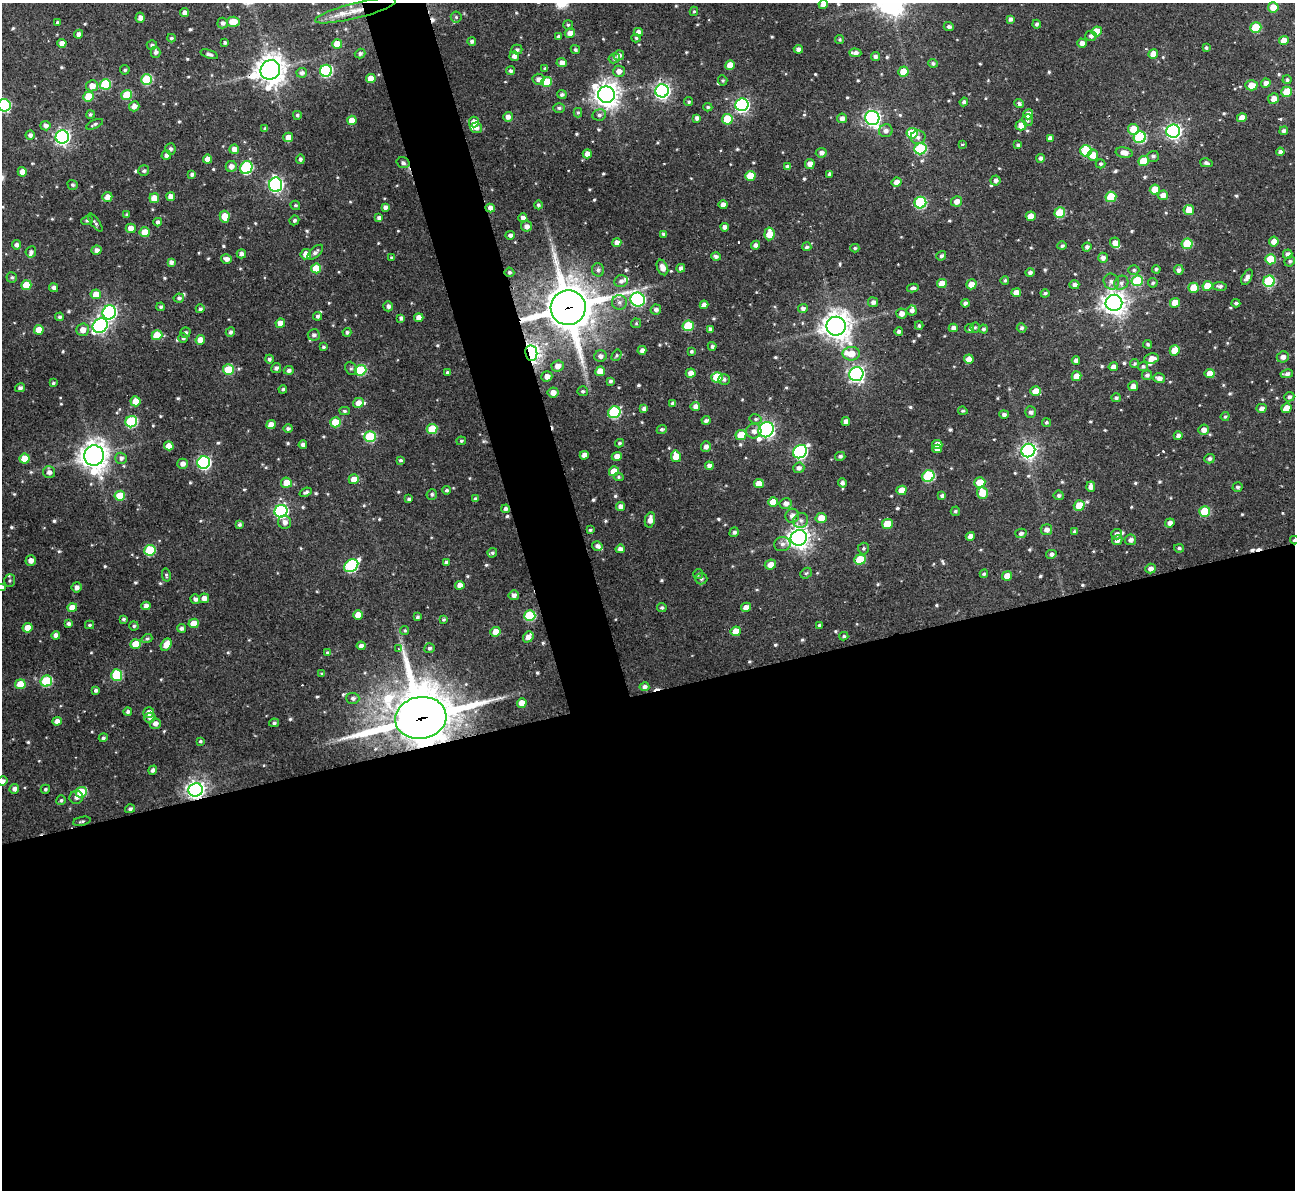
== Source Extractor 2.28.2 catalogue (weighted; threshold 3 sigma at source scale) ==
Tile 15 of 4 x 4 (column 3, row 4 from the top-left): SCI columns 2587-3879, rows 141-1328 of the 5177 x 5158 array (HDU 1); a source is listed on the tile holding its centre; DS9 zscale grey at full resolution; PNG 1297 x 1192 px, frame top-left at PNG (2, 3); each listed source drawn as its Kron ellipse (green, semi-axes under 4 px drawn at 4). Shown black and unused: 45% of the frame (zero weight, under 3 of 4 exposures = <1% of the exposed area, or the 3 px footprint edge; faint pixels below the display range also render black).
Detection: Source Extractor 2.28.2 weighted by HDU 2 'WHT'; one run over the whole footprint, this tile lists its part. Background 0.162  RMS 0.0078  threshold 0.0349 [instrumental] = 3 sigma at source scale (4.5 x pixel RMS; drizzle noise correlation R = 1.50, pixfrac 1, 0.05/0.05 arcsec/px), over >= 5 px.
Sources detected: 665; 7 cosmic-ray / hot-pixel residue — neither listed nor drawn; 10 inside a brighter listed object's ellipse — not listed separately; of the other 648, all 500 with FLUX_AUTO >= 1.17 (the completeness limit of this list) listed and drawn (148 fainter detections not listed), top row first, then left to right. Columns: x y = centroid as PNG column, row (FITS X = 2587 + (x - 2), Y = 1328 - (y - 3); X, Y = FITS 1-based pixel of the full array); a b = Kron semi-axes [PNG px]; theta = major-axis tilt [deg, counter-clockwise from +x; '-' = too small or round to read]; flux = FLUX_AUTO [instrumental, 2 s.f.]
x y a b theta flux
823 4 4 4 - 4.4
1273 7 5 5 - 11
356 11 41 8 14 15
694 11 4 4 - 1.2
184 12 4 4 - 3.9
456 17 5 5 - 1.4
140 18 5 4 - 3.3
1010 19 4 3 - 2.4
57 22 3 3 - 1.3
233 22 6 5 - 12
223 23 5 5 - 2.5
1037 24 4 4 - 2
568 25 5 5 - 1.2
949 27 5 4 - 2.2
1256 28 5 5 - 29
1097 31 5 5 - 13
638 32 4 4 - 3.9
570 33 5 4 - 6.1
79 34 4 4 - 3.1
559 36 3 3 - 1.3
1091 36 5 5 - 2.6
171 38 4 3 - 1.4
636 38 5 4 - 1.2
840 40 4 4 - 1.4
1284 40 5 4 - 8.6
472 41 4 4 - 1.9
225 42 3 3 - 1.3
62 43 4 4 - 5
1082 43 5 4 - 4.1
337 44 5 4 - 15
152 45 5 4 - 1.7
1206 48 4 3 - 1.4
798 49 4 4 - 3
517 50 5 5 - 1.7
575 50 5 4 - 1.6
155 52 5 5 - 2.6
855 53 6 4 -2 3.1
209 54 9 4 -19 2.2
360 54 5 4 - 2
1153 54 5 4 - 8.6
619 55 5 5 - 3.1
514 56 5 4 - 3.4
875 56 4 4 - 2.3
614 58 6 5 - 1.8
562 63 5 4 - 4
933 63 5 4 - 1.8
730 65 5 4 - 8.9
545 68 4 3 - 1.3
125 70 5 4 - 1.4
270 70 10 9 - 1000
326 71 6 6 - 90
510 71 4 4 - 1.6
619 71 6 5 - 4.7
903 72 5 5 - 12
302 73 5 5 - 2.4
371 79 5 4 - 8.4
538 79 6 5 - 3.5
147 80 5 5 - 44
723 80 5 4 - 1.2
1287 80 4 4 - 1.6
547 82 5 5 - 21
1266 83 5 4 - 4.5
105 84 5 5 - 41
1251 85 6 5 - 8.5
92 86 6 5 - 6.8
662 91 7 6 - 250
1287 92 5 5 - 17
562 94 5 4 - 2
127 95 5 5 - 25
606 95 8 8 - 780
89 96 5 5 - 20
1273 98 5 5 - 4.9
689 102 5 4 - 1.4
964 102 4 4 - 2.1
1019 104 5 4 - 2
4 105 6 6 - 74
742 105 6 6 - 190
134 106 5 5 - 4.9
708 107 4 3 - 1.6
559 108 6 4 -1 1.6
578 113 4 4 - 1.2
90 114 4 4 - 1.2
1028 114 5 5 - 7.4
297 115 4 4 - 1.5
599 115 7 5 11 2
508 117 5 5 - 3.9
697 118 4 4 - 2.7
842 118 5 4 - 3.4
872 118 7 7 - 260
1242 118 5 4 - 7.1
727 119 5 5 - 26
352 120 5 4 - 9.1
1027 120 6 5 - 1.8
474 122 5 5 - 7.8
95 124 9 4 24 1.7
1021 125 5 5 - 7.4
45 126 5 4 - 2.8
476 128 6 5 - 3.2
265 129 4 4 - 1.5
1133 129 5 5 - 15
886 131 7 6 - 3.4
1173 131 7 6 - 240
1284 131 4 4 - 2.2
912 133 5 5 - 31
30 135 4 4 - 2.5
62 137 7 6 - 240
288 137 5 5 - 6.8
918 137 7 7 - 2.9
1140 137 6 6 - 62
1050 138 4 4 - 3.1
962 144 3 3 - 1.2
1018 145 4 4 - 1.7
170 149 5 5 - 2.2
234 149 5 4 - 5
920 149 6 5 - 59
1086 151 6 5 - 36
1280 152 4 4 - 2.9
821 153 5 5 - 3.3
1124 153 8 5 -9 5.6
587 154 4 4 - 5.9
166 155 5 4 - 2.8
1093 155 5 5 - 7.9
1153 156 6 5 - 2
1040 158 4 4 - 2.2
207 159 4 4 - 6.1
300 159 4 4 - 1.8
1143 161 5 5 - 18
403 163 6 5 - 2.3
1206 163 6 4 -13 1.9
810 164 5 5 - 5.7
1100 164 5 4 - 1.6
231 166 5 5 - 4.6
788 167 4 4 - 3.4
246 168 7 6 - 72
144 171 5 5 - 1.7
22 172 5 4 - 5.8
192 174 4 3 - 2.3
830 175 4 3 - 9.6
750 176 5 5 - 16
995 180 5 5 - 2.7
897 182 5 4 - 5.9
73 185 5 4 - 1.5
276 185 7 6 - 190
1155 189 5 5 - 12
1163 195 5 4 - 5.7
170 196 4 4 - 4.8
107 197 5 5 - 5.7
1111 197 5 5 - 28
154 198 5 5 - 10
957 201 5 5 - 5.2
920 203 6 6 - 73
295 205 5 4 - 1.4
538 205 4 4 - 1.6
723 205 4 4 - 4.5
385 207 4 4 - 2.8
490 208 4 4 - 5.1
1189 210 5 5 - 9.7
1060 213 5 5 - 35
127 214 3 3 - 1.3
1031 216 5 4 - 8.8
225 217 6 5 - 14
379 218 4 4 - 2.6
523 218 4 4 - 3.4
87 220 6 4 19 1.5
294 220 5 4 - 2
158 222 4 4 - 2.7
95 223 11 4 -53 1.6
526 226 5 5 - 3.8
725 227 4 4 - 3.2
131 228 5 4 - 6.8
145 232 5 5 - 12
664 234 4 3 - 1.8
769 234 6 5 - 13
510 235 4 4 - 2.8
1274 241 5 4 - 6.1
617 243 4 4 - 4.8
1115 243 5 5 - 5.9
1187 244 5 5 - 28
17 245 5 4 - 2.7
755 245 5 4 - 3
1062 246 4 4 - 1.8
807 247 4 4 - 1.6
1087 247 4 4 - 2.4
855 248 4 4 - 1.2
97 250 5 4 - 3.3
31 252 5 5 - 2.1
315 252 9 5 42 2.4
241 254 5 4 - 3.1
306 254 5 5 - 8
1288 254 5 4 - 2.9
716 256 5 4 - 2
941 256 5 4 - 2
392 258 3 3 - 1.3
1103 258 5 4 - 3.1
226 259 5 4 - 3.8
1271 259 5 5 - 19
1290 261 5 5 - 1.6
171 262 4 4 - 2.8
316 268 5 5 - 16
662 268 8 5 -66 6.1
681 268 4 4 - 2.5
1156 269 4 4 - 1.3
598 270 7 6 - 2.2
1134 270 5 4 - 1.3
1179 270 5 4 - 2.6
509 272 5 4 - 1.7
1030 272 4 4 - 2.2
1247 277 8 4 63 3.1
12 278 5 5 - 1.5
1005 280 4 4 - 1.4
621 281 7 6 - 3.1
1111 281 8 7 - 3.4
1137 281 6 5 - 48
1269 281 6 5 - 56
1121 283 7 6 - 2.9
1153 283 5 4 - 1.4
942 284 5 4 - 8.5
971 284 5 4 - 7.7
26 285 5 5 - 16
1074 285 5 4 - 2.9
1207 286 5 5 - 12
1220 286 7 4 -8 2.1
54 288 5 4 - 3
913 288 6 4 12 2.3
1193 288 5 5 - 13
1016 293 5 4 - 7.1
1045 293 4 3 - 1.4
96 294 5 5 - 9.2
179 298 5 4 - 1.8
638 299 7 7 - 150
619 302 7 7 - 3.1
873 302 5 5 - 2.9
965 303 4 4 - 2.4
1114 303 8 8 - 670
1175 303 5 4 - 10
1236 303 4 4 - 1.5
704 305 4 4 - 4.1
388 306 5 5 - 2.5
161 307 4 4 - 1.5
568 308 17 17 - 3000
803 308 5 4 - 2.4
200 309 4 4 - 2.2
656 310 5 5 - 2.7
912 311 5 5 - 2.5
109 312 7 6 - 170
901 313 5 5 - 4.7
317 316 4 4 - 1.8
59 317 4 4 - 1.6
419 317 5 4 - 5.5
401 318 4 4 - 2.3
280 323 5 4 - 6.3
636 323 5 5 - 1.2
100 325 8 6 40 190
688 326 5 5 - 38
836 326 9 9 - 920
919 326 4 3 - 1.2
975 327 5 4 - 1.2
953 328 4 4 - 3.8
970 328 5 4 - 1.3
1021 328 5 5 - 1.9
710 329 4 4 - 2.5
984 329 4 4 - 1.7
39 330 5 4 - 9.9
82 330 6 6 - 6.1
899 331 4 4 - 2
185 332 5 5 - 1.9
230 332 5 4 - 2.2
347 332 4 4 - 1.8
157 335 5 5 - 20
314 335 6 5 - 2.6
183 338 5 5 - 1.5
200 340 5 4 - 8.3
1148 344 4 4 - 1.6
712 346 4 4 - 1.9
323 347 4 3 - 1.3
642 350 4 4 - 3.2
1175 350 5 5 - 16
691 351 4 4 - 1.4
531 353 7 6 - 330
851 354 8 6 0 12
616 355 6 4 57 1.2
600 356 6 6 - 3.2
1283 357 6 5 - 3.8
1151 358 7 5 8 5.5
269 359 4 4 - 1.9
969 359 5 4 - 5.5
1076 360 4 4 - 3.1
1135 363 4 4 - 1.2
558 366 6 5 - 5.9
1143 366 5 4 - 1.7
1113 367 4 4 - 4.5
276 368 5 4 - 2.6
351 368 7 5 -68 1.8
228 370 5 5 - 25
289 370 5 4 - 2.5
360 370 6 5 - 45
600 371 5 4 - 9.7
447 372 4 3 - 1.9
691 373 5 4 - 4.8
1210 373 5 4 - 8
856 374 7 7 - 220
1287 374 6 4 10 2.8
1147 375 5 4 - 2.2
547 376 5 5 - 4.6
1076 376 5 4 - 8.1
717 377 5 5 - 36
1159 378 6 5 - 3.9
724 380 6 5 - 1.6
610 381 4 4 - 1.7
53 383 4 3 - 1.3
1133 386 5 4 - 5.4
20 388 5 4 - 2.4
283 389 4 3 - 1.2
583 391 5 5 - 1.5
1036 391 5 5 - 9.1
553 392 5 5 - 5.7
1289 397 5 5 - 2.1
1116 398 5 4 - 1.7
135 401 5 5 - 13
358 403 5 5 - 6.5
673 403 4 3 - 1.9
695 406 5 4 - 3.3
1261 408 5 4 - 3.4
1286 408 5 5 - 10
644 409 4 4 - 2.9
344 411 5 4 - 1.4
963 411 5 4 - 1.2
614 412 6 5 - 76
1030 412 5 5 - 2.3
1004 414 5 4 - 2.2
1225 416 5 3 - 1.2
756 419 6 5 - 1.5
706 420 4 3 - 2.2
846 421 4 4 - 4.2
131 422 6 5 - 60
335 422 5 5 - 19
1046 422 4 4 - 1.3
271 425 5 4 - 7.8
288 428 4 4 - 1.8
432 429 5 5 - 24
662 429 5 4 - 1.6
766 430 8 7 - 220
1204 430 5 5 - 4.8
754 431 7 7 - 3.6
741 435 5 5 - 17
1178 436 4 4 - 2.5
370 437 6 5 - 50
461 441 5 4 - 1.2
619 443 4 4 - 1.3
937 444 5 4 - 5.6
303 445 4 4 - 3.1
169 446 5 4 - 7.8
706 446 5 5 - 3.2
937 449 4 4 - 4.3
1028 451 7 6 - 270
800 452 7 6 - 150
584 455 4 4 - 4.8
94 456 10 10 - 980
617 456 5 4 - 5.2
676 456 6 5 - 11
840 456 5 4 - 1.7
121 458 6 5 - 2.6
24 459 5 5 - 16
1209 459 5 4 - 2
400 460 4 4 - 1.6
204 462 6 6 - 140
182 464 5 5 - 4.2
709 466 4 4 - 3.7
799 468 6 5 - 2.7
614 471 5 5 - 12
49 472 6 6 - 3.8
928 476 6 5 - 64
619 477 5 4 - 1.2
354 479 5 5 - 8.8
980 482 5 5 - 16
286 483 5 5 - 9.5
759 483 5 4 - 7.9
842 483 4 4 - 2.3
1091 487 5 4 - 4.8
1238 487 5 5 - 1.7
446 490 4 4 - 1.6
901 490 5 4 - 8.4
306 492 6 4 22 2
982 493 6 5 - 16
432 494 5 5 - 1.7
1059 495 5 4 - 1.9
120 496 5 5 - 22
942 496 4 4 - 2.2
409 499 4 3 - 1.8
475 499 4 4 - 1.7
773 502 5 5 - 12
786 503 6 5 - 3.8
1079 505 5 5 - 16
621 506 5 4 - 4.3
506 509 4 4 - 2.6
281 511 6 6 - 150
955 511 5 4 - 1.5
1205 511 5 5 - 25
792 516 7 6 - 4.7
821 518 5 5 - 8.6
650 520 8 5 78 5.2
801 520 8 7 - 3.1
285 522 7 6 - 3.8
1170 523 5 4 - 3.7
887 524 5 5 - 17
239 525 4 3 - 1.7
590 530 4 3 - 1.2
1046 530 6 5 - 3.7
734 532 5 4 - 2
1075 532 4 4 - 1.8
1021 533 5 4 - 2.6
1117 534 5 5 - 2.6
970 536 4 4 - 4.9
799 538 8 7 - 530
1117 540 5 4 - 3.9
1131 540 6 5 - 3.2
1294 540 4 3 - 1.4
782 544 8 7 - 3
597 546 5 5 - 2.7
863 548 6 5 - 1.6
1179 548 5 4 - 1.5
620 549 5 4 - 3.5
150 550 5 5 - 39
492 553 5 4 - 1.4
1051 554 5 4 - 2.2
31 560 5 5 - 5
860 560 5 5 - 27
446 562 4 3 - 1.5
770 564 6 5 - 7.1
351 566 7 5 38 92
1150 569 5 5 - 3.4
806 573 6 5 - 1.2
698 574 5 5 - 1.2
984 574 4 3 - 1.7
166 575 6 4 -77 1.2
1007 576 5 4 - 9.3
701 579 6 5 - 2.1
10 581 6 5 - 1.4
460 585 5 4 - 7
76 587 5 5 - 3.2
2 588 4 4 - 2.8
514 595 5 5 - 3.8
204 598 5 4 - 5.4
195 599 5 4 - 2.8
146 606 4 4 - 4
746 607 5 4 - 4.3
72 608 5 4 - 8.7
662 608 4 4 - 1.5
358 615 5 4 - 9.7
530 616 6 5 - 48
417 617 4 3 - 1.7
123 619 3 3 - 1.6
444 620 4 4 - 1.5
194 623 5 4 - 11
68 624 4 4 - 2.1
89 625 4 3 - 1.4
819 625 3 3 - 1.3
134 626 4 4 - 1.4
28 628 5 4 - 11
181 628 4 4 - 2.5
405 630 4 4 - 1.2
736 631 5 5 - 11
495 632 5 4 - 9.5
56 635 4 4 - 3.4
844 636 4 3 - 1.3
528 637 6 4 50 5.7
147 638 5 4 - 1.5
136 644 5 4 - 16
166 645 6 5 - 8.3
361 646 4 4 - 3.5
429 648 5 5 - 1.8
399 649 4 3 - 1.3
327 652 4 4 - 1.3
322 673 4 4 - 1.2
117 675 6 5 - 41
46 681 6 5 - 48
20 684 5 5 - 16
644 687 5 4 - 2.9
96 690 4 4 - 2
353 698 6 5 - 2.3
522 703 5 4 - 7.6
128 711 4 4 - 2
149 713 5 5 - 5.4
150 718 5 5 - 2.2
421 718 26 21 10 4100
57 721 5 4 - 4.1
155 723 5 5 - 3.7
274 723 5 4 - 1.5
103 738 4 4 - 1.5
200 741 4 3 - 1.3
153 770 5 4 - 2.3
2 781 5 4 - 2.9
14 789 5 4 - 3.1
45 789 4 4 - 1.5
196 790 7 6 - 370
81 792 6 5 - 27
76 797 7 6 - 3
61 800 5 4 - 1.5
130 809 5 4 - 1.9
82 821 9 4 13 1.5
Overlapping masked pixels (flux is a lower limit): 9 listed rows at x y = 356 11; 270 70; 490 208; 568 308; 531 353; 506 509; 1294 540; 421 718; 196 790
Isophote crosses this tile's border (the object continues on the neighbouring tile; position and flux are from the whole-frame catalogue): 5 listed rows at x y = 823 4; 4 105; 1294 540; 2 588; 2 781